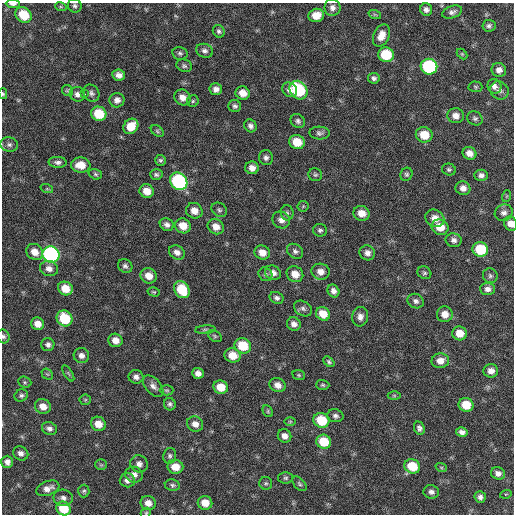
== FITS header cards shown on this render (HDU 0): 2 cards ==
NAXIS1  =                  512 / Axis length
NAXIS2  =                  512 / Axis length

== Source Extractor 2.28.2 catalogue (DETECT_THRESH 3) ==
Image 512 x 512 px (HDU 0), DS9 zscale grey, 1 PNG px = 1 image px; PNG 516 x 516 px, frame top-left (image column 1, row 512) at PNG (2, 3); each listed source drawn as its Kron ellipse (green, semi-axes under 4 px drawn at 4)
Background 61.5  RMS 8.5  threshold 25.6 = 3 sigma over >= 5 px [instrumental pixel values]
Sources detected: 175; all 175 listed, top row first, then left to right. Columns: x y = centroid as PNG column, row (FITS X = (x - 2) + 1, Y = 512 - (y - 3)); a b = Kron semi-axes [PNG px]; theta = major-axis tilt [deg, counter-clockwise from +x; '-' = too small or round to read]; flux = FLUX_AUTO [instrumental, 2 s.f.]
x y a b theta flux
13 4 7 3 -2 2000
75 6 7 6 - 1500
61 7 6 3 -18 680
332 8 8 8 - 2800
426 9 6 6 - 2200
452 12 10 6 18 2100
24 15 8 7 - 14000
316 15 8 6 16 6900
375 15 6 4 -19 740
489 26 6 6 - 1600
219 31 6 5 - 1400
381 36 11 7 65 5700
205 51 9 7 -22 2200
180 53 8 6 -12 1400
462 54 6 4 -45 700
386 55 8 7 - 20000
184 66 8 6 -19 1400
429 67 8 8 - 61000
499 70 7 7 - 2800
119 75 6 5 - 2800
374 78 5 5 - 1600
494 86 7 6 - 2600
475 87 7 5 -3 860
216 89 6 6 - 2800
67 90 6 5 - 870
290 90 8 7 - 3000
299 90 10 8 -51 38000
499 90 10 8 -41 2800
91 93 9 7 -55 1900
243 93 7 6 - 6000
3 94 5 4 - 770
77 94 8 7 - 2500
84 94 3 2 - 11000
182 97 8 7 - 4300
117 100 7 7 - 2800
193 101 6 6 - 1100
235 106 6 6 - 1600
99 114 7 7 - 16000
456 116 8 7 - 3800
475 118 8 6 -29 1500
298 121 7 6 - 1800
131 126 8 7 - 9600
250 126 7 6 - 1900
157 131 7 5 -37 920
320 133 10 6 -1 1800
424 135 8 7 - 11000
297 142 8 7 - 11000
9 145 9 7 -15 2100
470 153 7 6 - 4100
266 158 7 7 - 2000
160 160 5 5 - 1200
58 162 9 5 -3 2000
81 165 10 7 -4 8200
252 168 6 6 - 3700
449 169 7 6 - 1200
95 174 7 5 -17 1100
406 174 7 6 - 1300
156 175 6 5 - 1300
315 175 7 6 - 1200
481 175 6 5 - 2100
179 181 9 8 - 79000
463 188 7 7 - 3200
47 189 6 4 -18 730
147 191 7 6 - 6300
507 196 6 3 71 600
303 206 5 5 - 770
219 210 8 6 -39 1400
194 211 8 7 - 5200
287 213 8 6 -88 1400
362 213 8 7 - 6000
504 213 9 8 - 2600
435 218 10 8 -30 5500
281 220 9 8 - 3500
511 224 7 6 - 4100
167 225 7 6 - 2400
183 226 8 7 - 7100
216 227 8 7 - 5100
440 227 9 7 -28 8400
320 230 7 6 - 1400
454 240 8 7 - 2200
480 249 8 7 - 21000
295 251 9 6 -35 1900
35 252 9 7 -41 5600
177 252 8 6 -32 3100
262 253 8 7 - 4900
367 253 8 7 - 2900
51 254 8 8 - 130000
125 266 7 6 - 1700
49 269 9 7 -16 3500
321 272 9 8 - 4300
273 273 8 7 - 3400
424 273 7 6 - 1200
265 274 7 6 - 1500
295 274 8 7 - 6400
149 276 8 7 - 5700
490 276 7 7 - 1400
65 288 7 6 - 8600
488 289 7 6 - 2700
182 290 9 7 -57 17000
333 291 6 5 - 2700
154 292 6 4 -15 800
277 298 7 5 -25 1700
416 301 8 7 - 2000
303 308 9 7 -33 2000
323 314 7 6 - 8100
445 314 8 8 - 5400
360 317 10 8 83 3000
64 318 8 7 - 19000
38 324 6 6 - 4500
294 324 7 6 - 3000
205 330 10 4 5 1200
460 333 7 7 - 7200
3 336 7 6 - 1400
215 336 8 5 -37 1100
115 340 7 6 - 4900
48 345 6 6 - 2000
243 346 8 7 - 16000
81 355 8 7 - 2900
233 355 8 7 - 8400
440 361 9 7 4 4700
329 362 6 4 -41 1100
491 371 7 6 - 3700
68 373 9 4 -57 840
198 373 6 5 - 3000
47 374 6 4 -42 870
299 375 6 5 - 840
136 377 7 6 - 2500
25 382 7 5 -21 970
278 385 8 7 - 3800
323 385 7 5 -2 980
153 386 13 7 -48 3200
221 387 7 6 - 8600
167 390 7 5 -2 920
21 395 7 6 - 1400
394 395 6 4 0 790
85 400 6 5 - 750
170 404 6 5 - 1400
466 405 7 7 - 11000
43 406 8 7 - 5300
268 411 6 4 -63 870
335 416 8 6 -11 1700
321 420 8 7 - 18000
290 421 6 4 0 680
98 424 7 7 - 6000
195 424 8 7 - 3800
49 428 8 6 -25 2100
419 428 7 5 -67 1800
462 432 6 5 - 2600
285 436 7 6 - 3200
324 442 7 7 - 15000
21 453 8 6 -31 2400
170 456 8 6 76 1500
7 462 6 6 - 2800
139 464 9 8 - 2900
101 465 6 5 - 830
412 466 8 7 - 16000
175 467 8 7 - 6800
441 467 6 3 -19 680
498 473 7 6 - 2500
134 475 9 8 - 3200
286 478 7 6 - 1300
127 480 7 7 - 2500
266 483 6 6 - 1100
299 484 9 5 -46 1300
172 485 8 5 -10 1400
48 488 12 7 20 3800
84 491 6 5 - 1100
431 492 8 6 -13 2400
506 494 6 3 17 530
480 497 6 5 - 2100
63 498 9 8 - 2500
148 503 8 7 - 4500
205 503 7 7 - 6700
64 509 7 7 - 14000
146 513 6 4 41 820
At the frame edge (FLAGS 8, measured only in part): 5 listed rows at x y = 13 4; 3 94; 511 224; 3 336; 146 513